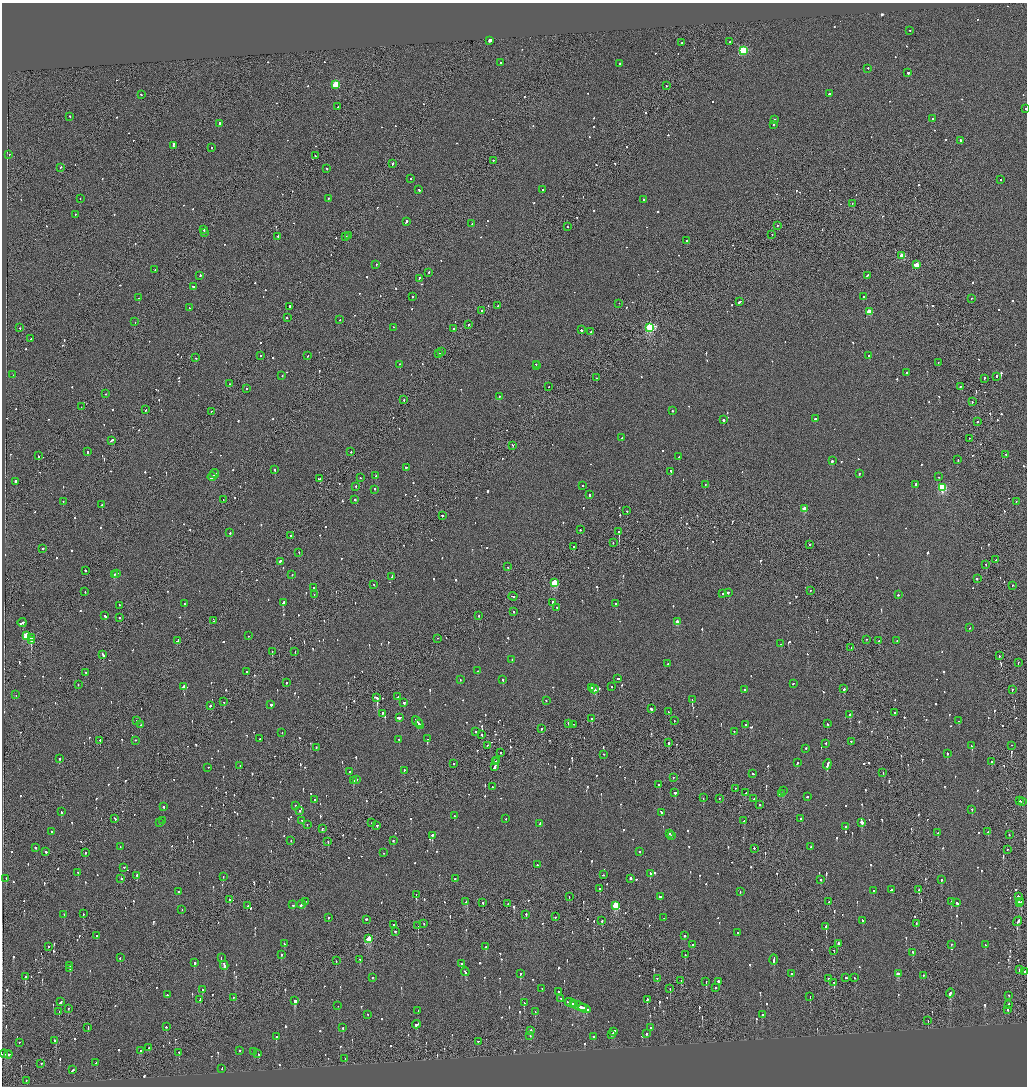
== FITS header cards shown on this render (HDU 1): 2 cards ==
NAXIS1  =                 2050
NAXIS2  =                 2168

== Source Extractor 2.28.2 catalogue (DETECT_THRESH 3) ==
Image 2050 x 2168 px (HDU 1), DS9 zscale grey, zoomed out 1/2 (1 PNG px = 2 x 2 image px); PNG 1029 x 1088 px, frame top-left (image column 2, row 2168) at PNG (2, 3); each listed source drawn as its Kron ellipse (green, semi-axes under 4 px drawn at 4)
Background -0.0992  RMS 0.068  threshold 0.203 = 3 sigma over >= 5 px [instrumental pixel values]
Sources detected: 1237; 51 cannot appear on this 1/2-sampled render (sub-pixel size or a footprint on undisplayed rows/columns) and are neither listed nor drawn; of the other 1186, the 500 brightest by FLUX_AUTO listed and drawn (686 fainter detections omitted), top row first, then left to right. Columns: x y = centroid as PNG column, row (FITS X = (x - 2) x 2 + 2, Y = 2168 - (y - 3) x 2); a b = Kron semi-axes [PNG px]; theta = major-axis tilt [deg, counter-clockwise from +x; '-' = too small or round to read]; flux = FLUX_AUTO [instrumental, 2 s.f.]
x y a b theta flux
910 31 2 2 - 76
490 41 3 2 - 95
730 42 2 2 - 92
682 43 2 1 - 100
743 51 4 3 - 1100
501 63 2 2 - 120
620 64 2 2 - 460
868 69 2 2 - 82
908 73 2 2 - 230
336 85 3 3 - 570
666 86 2 1 - 93
829 94 2 2 - 250
141 95 2 2 - 82
337 107 2 1 - 100
1025 109 2 2 - 79
70 117 2 2 - 110
933 119 2 2 - 95
775 120 2 2 - 99
220 124 2 2 - 360
773 125 2 2 - 77
961 141 2 2 - 320
173 146 3 2 - 460
211 148 2 2 - 78
9 155 2 2 - 79
315 156 2 1 - 140
493 161 2 2 - 73
392 164 3 2 - 170
60 168 2 2 - 110
327 169 2 2 - 300
410 179 2 2 - 150
1000 180 2 2 - 77
419 190 2 2 - 140
543 190 2 2 - 310
80 199 2 2 - 110
328 199 2 2 - 83
644 200 2 1 - 120
852 204 2 1 - 110
75 215 2 2 - 100
406 222 3 2 - 180
472 224 2 2 - 120
777 226 2 2 - 87
567 227 2 1 - 120
204 230 4 2 - 290
205 233 2 2 - 160
772 235 2 1 - 120
348 236 2 2 - 96
278 237 2 2 - 220
346 237 2 1 - 150
687 241 2 2 - 84
902 256 3 3 - 390
376 265 2 2 - 110
917 265 3 3 - 320
155 270 2 2 - 110
429 273 2 2 - 170
200 276 2 2 - 140
867 276 3 2 - 180
419 279 3 2 - 230
194 287 3 2 - 260
413 297 2 2 - 130
863 297 2 2 - 460
138 298 2 2 - 100
972 299 2 2 - 120
740 302 4 1 - 270
619 304 2 1 - 76
498 306 2 2 - 110
290 307 2 1 - 2000
189 308 2 2 - 85
481 311 2 2 - 73
869 312 3 3 - 350
287 318 2 2 - 110
340 320 2 1 - 83
135 322 2 2 - 150
468 325 2 2 - 120
20 328 2 2 - 84
393 328 2 2 - 81
650 328 4 3 - 1700
453 329 2 2 - 120
581 330 3 2 - 210
591 332 3 2 - 140
31 339 2 1 - 83
442 352 2 2 - 76
439 354 2 2 - 680
260 356 2 1 - 400
308 356 2 2 - 83
869 356 2 1 - 82
196 358 2 2 - 110
938 363 2 1 - 260
399 365 2 2 - 130
536 365 2 2 - 200
537 366 2 2 - 180
907 373 2 2 - 210
13 375 2 2 - 83
282 376 2 2 - 220
996 377 2 2 - 180
596 378 2 2 - 97
984 379 3 2 - 140
230 384 2 2 - 89
549 387 2 1 - 80
960 387 2 1 - 96
247 389 2 2 - 120
105 394 2 2 - 74
499 397 2 2 - 190
404 400 2 1 - 210
972 402 2 1 - 82
81 407 2 1 - 79
146 410 2 2 - 170
211 411 2 1 - 90
672 411 2 2 - 80
815 419 2 2 - 300
723 420 2 2 - 350
977 422 2 2 - 280
622 438 2 2 - 83
969 439 2 1 - 76
111 441 4 2 - 220
513 446 2 2 - 120
88 452 2 2 - 160
351 452 2 2 - 160
1006 455 2 2 - 86
38 456 2 2 - 81
679 457 2 2 - 170
958 460 2 1 - 130
832 461 2 2 - 220
406 468 2 2 - 110
274 470 2 2 - 200
671 472 2 2 - 380
214 474 5 2 - 260
859 474 2 2 - 120
375 476 2 1 - 77
212 477 4 2 - 270
939 477 2 2 - 94
360 478 2 1 - 88
320 479 3 2 - 130
15 482 2 2 - 620
705 485 2 1 - 100
916 485 2 2 - 640
582 486 2 2 - 110
356 487 2 2 - 280
942 488 3 3 - 1300
375 490 2 2 - 170
589 495 2 2 - 100
223 500 2 1 - 150
355 500 2 2 - 440
63 502 2 2 - 88
1016 502 2 1 - 83
102 505 2 2 - 120
804 509 3 3 - 190
627 511 2 1 - 130
442 516 2 2 - 200
580 530 2 1 - 250
619 532 2 1 - 3200
230 533 2 2 - 120
291 536 2 1 - 260
613 543 2 1 - 140
810 545 2 2 - 84
573 547 2 2 - 110
43 549 2 2 - 220
299 553 2 2 - 91
996 560 2 2 - 150
280 562 2 2 - 160
986 565 2 1 - 83
508 567 2 2 - 270
85 571 2 2 - 330
114 574 4 2 - 230
116 574 3 2 - 190
292 575 2 2 - 130
392 577 4 2 - 230
977 579 2 2 - 130
554 583 3 3 - 570
374 585 2 2 - 79
1012 586 2 2 - 110
314 588 2 2 - 100
810 591 2 2 - 84
85 592 2 1 - 84
728 593 2 1 - 280
722 594 2 2 - 96
314 595 2 2 - 110
898 595 2 2 - 110
513 597 4 1 - 180
283 603 3 2 - 510
552 603 3 2 - 150
184 604 2 2 - 180
615 604 2 2 - 250
119 606 2 2 - 75
557 608 2 1 - 270
514 612 2 2 - 120
105 616 3 2 - 110
479 616 2 1 - 120
120 618 2 2 - 120
213 621 4 1 - 380
677 622 3 3 - 200
22 623 4 2 - 560
969 628 2 2 - 83
26 636 3 3 - 630
248 636 2 2 - 120
31 638 2 1 - 1500
438 639 2 2 - 160
867 640 2 1 - 91
32 641 3 2 - 89
177 641 3 2 - 190
879 641 2 1 - 140
897 641 2 2 - 89
781 644 2 2 - 290
851 648 2 1 - 120
272 652 2 1 - 140
295 652 2 1 - 76
103 655 4 2 - 260
999 656 2 2 - 120
512 660 2 2 - 130
1018 663 2 1 - 290
668 664 2 2 - 320
478 671 2 2 - 91
247 672 2 2 - 95
86 673 2 1 - 100
617 679 2 2 - 140
460 680 2 2 - 82
503 680 2 2 - 82
286 683 2 2 - 250
793 684 2 2 - 77
78 685 2 2 - 87
183 687 2 2 - 500
612 687 2 1 - 140
592 688 3 1 - 200
844 689 2 2 - 150
594 690 4 2 - 420
745 690 2 2 - 150
1012 690 3 2 - 110
16 695 2 2 - 110
398 697 3 2 - 110
377 698 2 2 - 960
692 700 2 2 - 290
546 701 2 2 - 79
224 702 2 2 - 150
404 703 2 2 - 150
271 705 2 2 - 1000
210 706 3 2 - 150
651 709 3 2 - 170
668 712 2 2 - 80
894 713 2 1 - 77
382 714 2 2 - 95
850 715 2 2 - 790
400 718 3 2 - 200
592 719 2 2 - 220
137 721 2 2 - 160
674 721 2 1 - 85
959 721 2 2 - 91
418 723 7 2 -52 770
419 724 4 2 - 400
568 724 3 2 - 250
827 724 2 2 - 100
140 725 2 1 - 140
574 725 2 1 - 75
745 725 2 2 - 120
541 729 2 2 - 340
476 732 2 2 - 95
734 732 2 2 - 77
282 733 2 2 - 82
482 735 2 2 - 200
260 739 2 2 - 100
427 739 2 2 - 78
399 740 2 2 - 91
100 741 2 1 - 310
135 741 2 2 - 76
851 742 2 2 - 86
668 743 2 2 - 530
826 744 2 2 - 81
487 746 2 2 - 73
972 746 3 2 - 120
1012 746 2 2 - 81
316 748 2 2 - 110
806 749 2 2 - 98
501 753 2 2 - 120
947 754 2 2 - 110
603 755 2 1 - 88
59 759 2 2 - 110
497 761 2 2 - 520
495 762 2 1 - 230
992 762 2 2 - 120
797 763 2 2 - 90
454 764 2 1 - 160
827 765 5 2 - 440
240 766 2 2 - 150
495 767 4 2 - 440
208 768 2 2 - 77
404 771 2 1 - 80
349 772 2 2 - 130
883 773 2 1 - 220
753 774 2 2 - 110
673 778 2 1 - 120
356 780 3 2 - 95
353 781 2 2 - 300
659 785 2 2 - 78
492 787 2 2 - 220
735 789 2 1 - 110
783 791 2 1 - 200
675 793 2 2 - 210
746 793 2 2 - 83
782 794 3 3 - 130
807 797 2 2 - 270
703 798 2 2 - 110
719 799 2 1 - 87
754 799 2 1 - 200
315 800 2 2 - 100
1020 801 2 1 - 74
1022 802 2 2 - 360
759 805 2 2 - 110
295 806 2 2 - 85
164 807 2 2 - 95
972 810 2 2 - 110
299 811 2 2 - 170
61 812 2 2 - 93
661 813 3 2 - 170
454 816 2 2 - 280
115 819 3 2 - 160
506 819 2 1 - 100
801 819 2 2 - 170
162 821 2 2 - 190
302 821 2 2 - 76
744 821 2 1 - 110
159 823 3 2 - 79
371 823 2 1 - 110
862 823 3 2 - 760
539 824 3 2 - 80
307 825 2 2 - 80
377 826 3 2 - 130
845 827 2 2 - 640
322 829 2 2 - 100
52 832 2 2 - 76
988 832 2 2 - 1400
938 833 2 2 - 78
670 834 2 2 - 180
1009 835 2 1 - 130
432 836 2 2 - 890
671 836 2 2 - 610
291 841 2 1 - 82
393 841 2 2 - 80
328 842 2 1 - 160
120 847 2 1 - 190
811 847 2 1 - 87
35 848 2 2 - 150
754 849 2 2 - 160
1007 850 2 2 - 76
46 852 2 2 - 180
640 852 2 2 - 74
85 853 2 2 - 170
384 853 2 2 - 88
537 865 2 2 - 86
124 868 2 2 - 110
78 873 2 1 - 210
650 874 2 2 - 330
603 875 2 2 - 100
137 876 2 2 - 290
223 877 2 1 - 75
6 879 2 2 - 73
121 879 2 2 - 89
455 879 2 2 - 100
630 879 2 2 - 520
821 880 2 2 - 130
941 880 2 2 - 190
599 889 2 2 - 170
891 890 3 2 - 110
919 890 2 1 - 90
873 891 2 2 - 160
178 892 2 2 - 110
740 892 2 2 - 120
416 895 2 1 - 120
569 897 2 1 - 140
660 897 2 2 - 320
1018 897 2 1 - 1800
229 900 2 2 - 270
305 902 2 1 - 340
466 902 4 2 - 360
829 902 2 2 - 140
951 902 2 1 - 110
1021 902 2 2 - 200
482 903 2 2 - 120
957 903 2 2 - 260
1019 903 2 1 - 770
508 904 2 1 - 90
293 905 2 2 - 410
301 905 4 2 - 340
248 906 2 2 - 80
616 906 3 3 - 910
182 910 2 1 - 76
83 914 2 2 - 160
64 915 2 2 - 190
526 915 2 1 - 360
555 917 2 2 - 120
328 918 2 2 - 180
664 918 2 2 - 82
366 920 2 2 - 240
602 921 2 2 - 96
863 921 2 2 - 90
1018 922 5 2 - 200
424 924 2 1 - 81
916 924 2 1 - 140
394 925 2 2 - 92
418 926 2 1 - 270
826 927 2 2 - 580
395 932 2 2 - 130
737 933 2 2 - 87
97 936 2 2 - 110
685 936 2 2 - 200
369 939 3 2 - 410
284 944 2 2 - 90
838 944 3 2 - 110
693 945 2 2 - 130
951 945 2 1 - 150
985 945 2 2 - 82
49 947 2 2 - 75
486 947 2 2 - 93
834 951 2 1 - 92
913 953 2 2 - 180
281 955 2 2 - 89
685 955 2 1 - 180
120 958 2 2 - 140
221 958 2 2 - 300
360 960 2 1 - 74
774 960 5 2 - 280
336 961 2 2 - 75
194 963 2 2 - 170
461 964 2 2 - 270
70 966 3 2 - 290
224 966 4 2 - 340
70 969 2 2 - 190
1019 970 2 1 - 150
465 972 4 2 - 220
1024 972 2 2 - 85
520 974 2 2 - 230
792 974 2 2 - 88
898 974 3 2 - 620
923 976 2 2 - 110
25 977 2 2 - 470
372 978 2 2 - 75
846 978 2 2 - 240
854 978 2 2 - 86
657 979 2 2 - 87
828 979 2 2 - 150
681 981 2 1 - 120
706 982 3 2 - 280
718 982 2 2 - 260
834 983 3 2 - 99
715 988 2 2 - 97
542 989 2 2 - 74
670 989 2 1 - 73
202 990 2 2 - 75
558 992 2 2 - 310
950 993 4 2 - 310
167 995 2 2 - 99
1009 996 2 2 - 81
810 997 2 1 - 110
233 998 2 2 - 150
561 999 2 2 - 130
200 1000 2 2 - 140
647 1000 3 2 - 180
295 1001 3 2 - 660
61 1002 4 2 - 210
524 1003 2 2 - 260
570 1003 6 2 -23 930
573 1004 2 1 - 180
1009 1005 2 1 - 600
338 1006 2 2 - 93
579 1006 8 2 -22 930
68 1009 2 2 - 91
584 1009 6 2 -22 700
1008 1010 2 2 - 86
418 1011 2 2 - 320
59 1012 2 2 - 110
535 1012 2 2 - 130
368 1015 2 2 - 210
762 1015 2 2 - 100
928 1021 2 1 - 110
416 1025 4 2 - 240
166 1027 2 2 - 93
88 1028 3 1 - 100
343 1028 2 2 - 120
650 1028 2 2 - 78
531 1031 2 2 - 96
614 1032 4 2 - 790
646 1034 2 2 - 190
611 1035 2 1 - 160
530 1036 2 2 - 76
276 1037 2 2 - 320
594 1037 2 2 - 180
55 1041 3 2 - 260
478 1042 2 2 - 140
19 1043 2 1 - 200
149 1048 2 2 - 93
141 1051 3 2 - 110
240 1051 2 2 - 77
254 1052 2 2 - 440
179 1053 2 1 - 150
4 1054 4 2 - 450
258 1054 2 2 - 100
8 1055 4 2 - 350
345 1059 2 2 - 81
96 1063 3 2 - 190
41 1064 2 1 - 89
222 1069 2 2 - 200
73 1070 2 2 - 90
26 1081 2 2 - 130
At the frame edge (FLAGS 8, measured only in part): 3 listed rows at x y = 1025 109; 1024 972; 4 1054
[686 fainter detections neither listed nor drawn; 51 sub-pixel or undisplayed-footprint detections neither listed nor drawn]